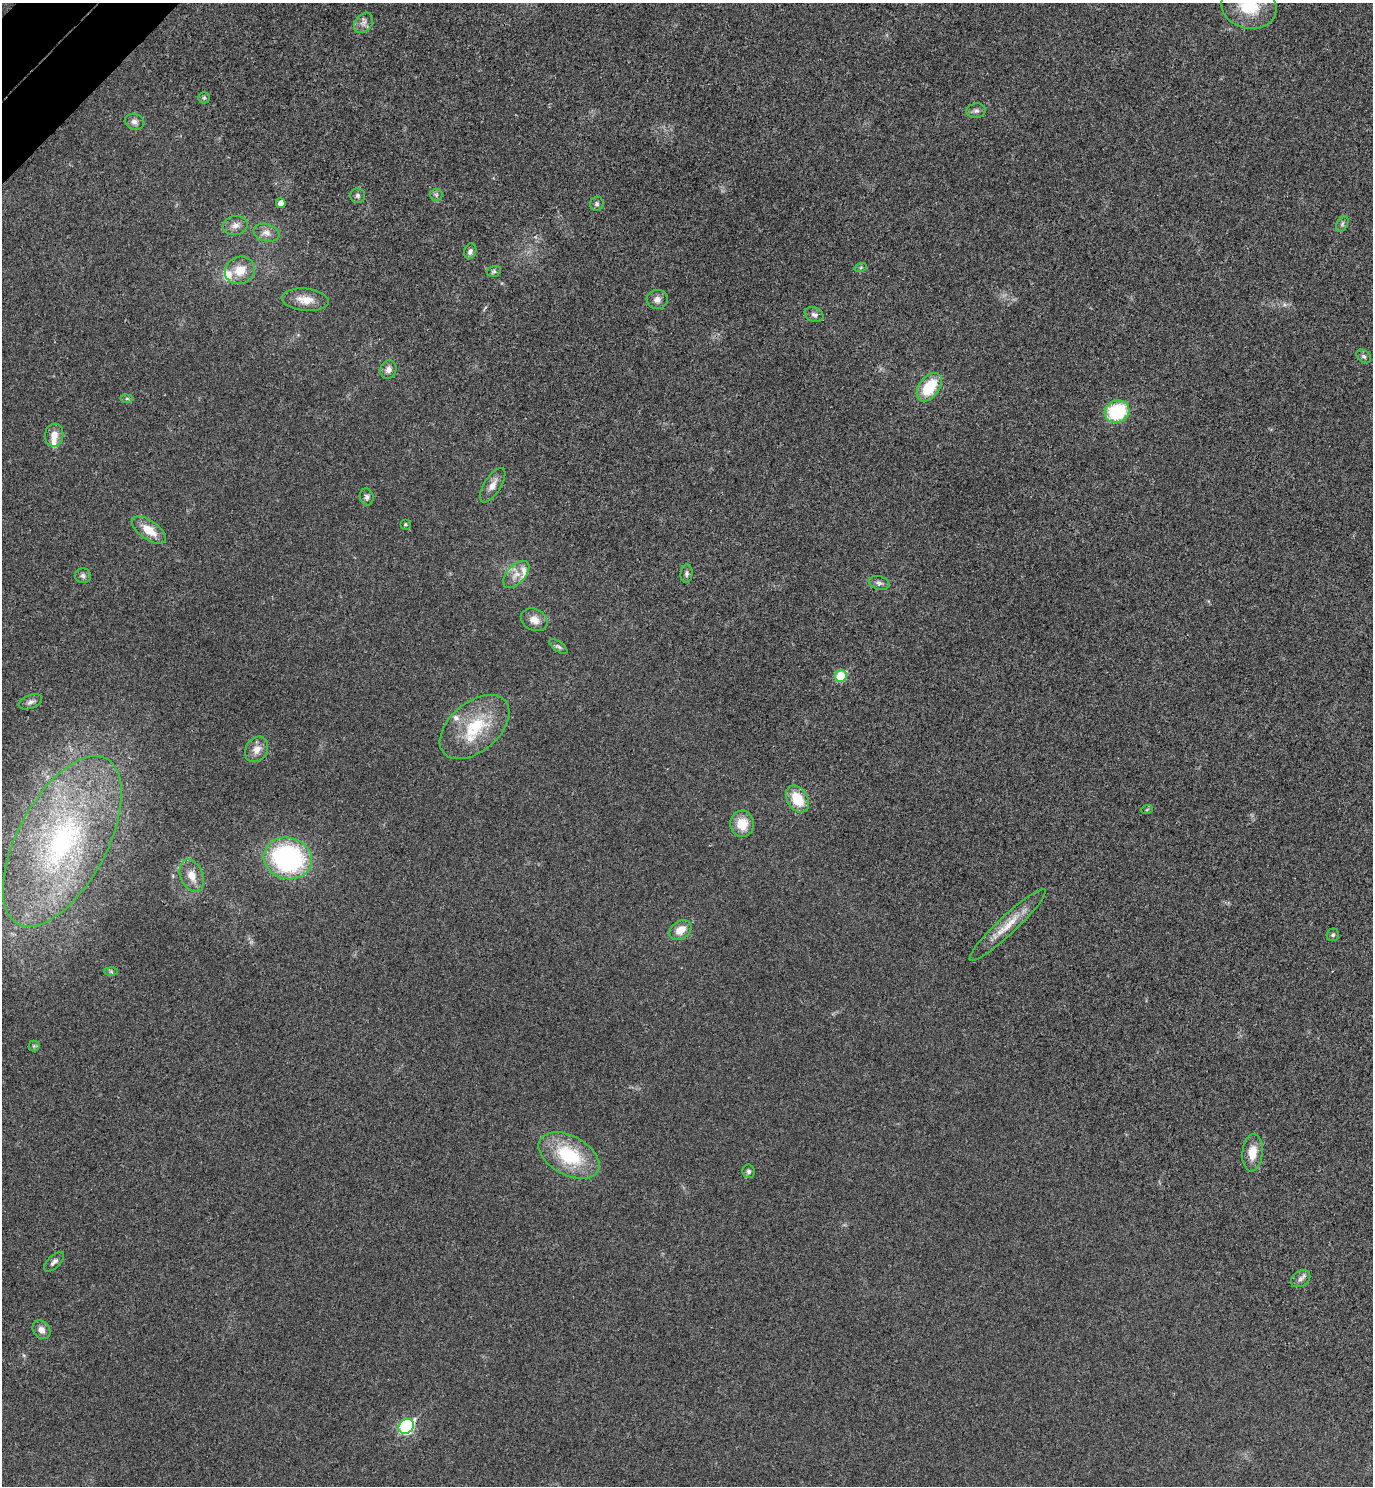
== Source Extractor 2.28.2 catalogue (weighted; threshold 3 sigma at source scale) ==
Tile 11 of 4 x 4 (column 3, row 3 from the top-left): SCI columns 2943-4313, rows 1532-3015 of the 6024 x 6027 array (HDU 1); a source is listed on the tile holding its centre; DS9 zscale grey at full resolution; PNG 1375 x 1488 px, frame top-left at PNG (2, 3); each listed source drawn as its Kron ellipse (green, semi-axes under 4 px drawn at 4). Shown black and unused: <1% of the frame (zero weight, under 3 of 4 exposures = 6% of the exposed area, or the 3 px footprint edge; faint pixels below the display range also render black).
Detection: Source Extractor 2.28.2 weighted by HDU 2 'WHT'; one run over the whole footprint, this tile lists its part. Background 0.0284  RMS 0.0063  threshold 0.0283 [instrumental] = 3 sigma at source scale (4.5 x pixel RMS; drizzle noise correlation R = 1.50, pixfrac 1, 0.05/0.05 arcsec/px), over >= 5 px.
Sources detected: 62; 5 inside a brighter listed object's ellipse — not listed separately; the other 57 listed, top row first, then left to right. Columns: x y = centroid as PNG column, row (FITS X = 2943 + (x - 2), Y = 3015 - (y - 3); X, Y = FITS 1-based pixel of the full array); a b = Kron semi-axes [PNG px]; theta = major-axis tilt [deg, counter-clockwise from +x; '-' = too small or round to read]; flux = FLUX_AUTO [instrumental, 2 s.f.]
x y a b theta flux
1249 6 28 22 -14 26
363 23 11 8 50 3.2
204 98 6 5 - 1.1
976 111 9 7 10 2.3
134 122 10 8 -18 2.9
436 195 6 6 - 1.3
357 196 7 7 - 1.9
281 203 5 4 - 3.7
597 204 7 7 - 1.6
1342 224 8 5 61 1.5
235 225 12 9 11 3.9
266 233 13 8 -16 4.3
470 251 8 6 72 2.3
861 267 6 4 19 0.99
240 270 15 13 24 11
494 271 7 5 18 1.2
657 299 10 9 - 3.7
305 300 23 11 -6 8.7
814 315 9 7 -23 2.3
1364 356 8 6 -39 1.6
388 370 9 8 - 3.4
929 387 16 10 54 22
127 399 6 4 0 0.87
1117 412 12 10 24 38
54 435 11 9 82 6.1
493 485 19 8 58 5.2
367 497 8 7 - 2
405 524 5 5 - 1.1
149 530 19 9 -35 11
516 574 16 9 47 6.4
686 574 9 6 85 1.8
83 576 8 7 - 2.1
879 583 10 7 -18 2.3
534 620 14 10 -26 5.5
558 646 10 5 -35 1.5
841 676 6 5 - 25
30 702 12 6 20 2.6
474 727 40 24 40 34
257 749 13 10 57 5.9
797 799 15 10 -57 16
1147 809 6 4 21 0.79
742 824 13 12 - 12
62 841 94 44 62 170
288 858 24 20 -15 110
192 876 17 11 -67 7.6
1008 925 51 9 43 14
680 930 12 8 35 7.5
1333 935 6 6 - 1.1
111 972 6 4 -2 0.95
34 1046 5 5 - 0.94
1252 1153 19 10 84 9.3
569 1155 33 19 -28 39
749 1171 7 6 - 1.4
54 1262 12 6 44 2.3
1301 1279 10 7 34 2.4
41 1330 10 8 -51 3.8
406 1426 8 7 - 83
Overlapping masked pixels (flux is a lower limit): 1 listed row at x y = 406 1426
Isophote crosses this tile's border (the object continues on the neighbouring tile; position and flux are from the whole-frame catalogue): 1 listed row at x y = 1249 6